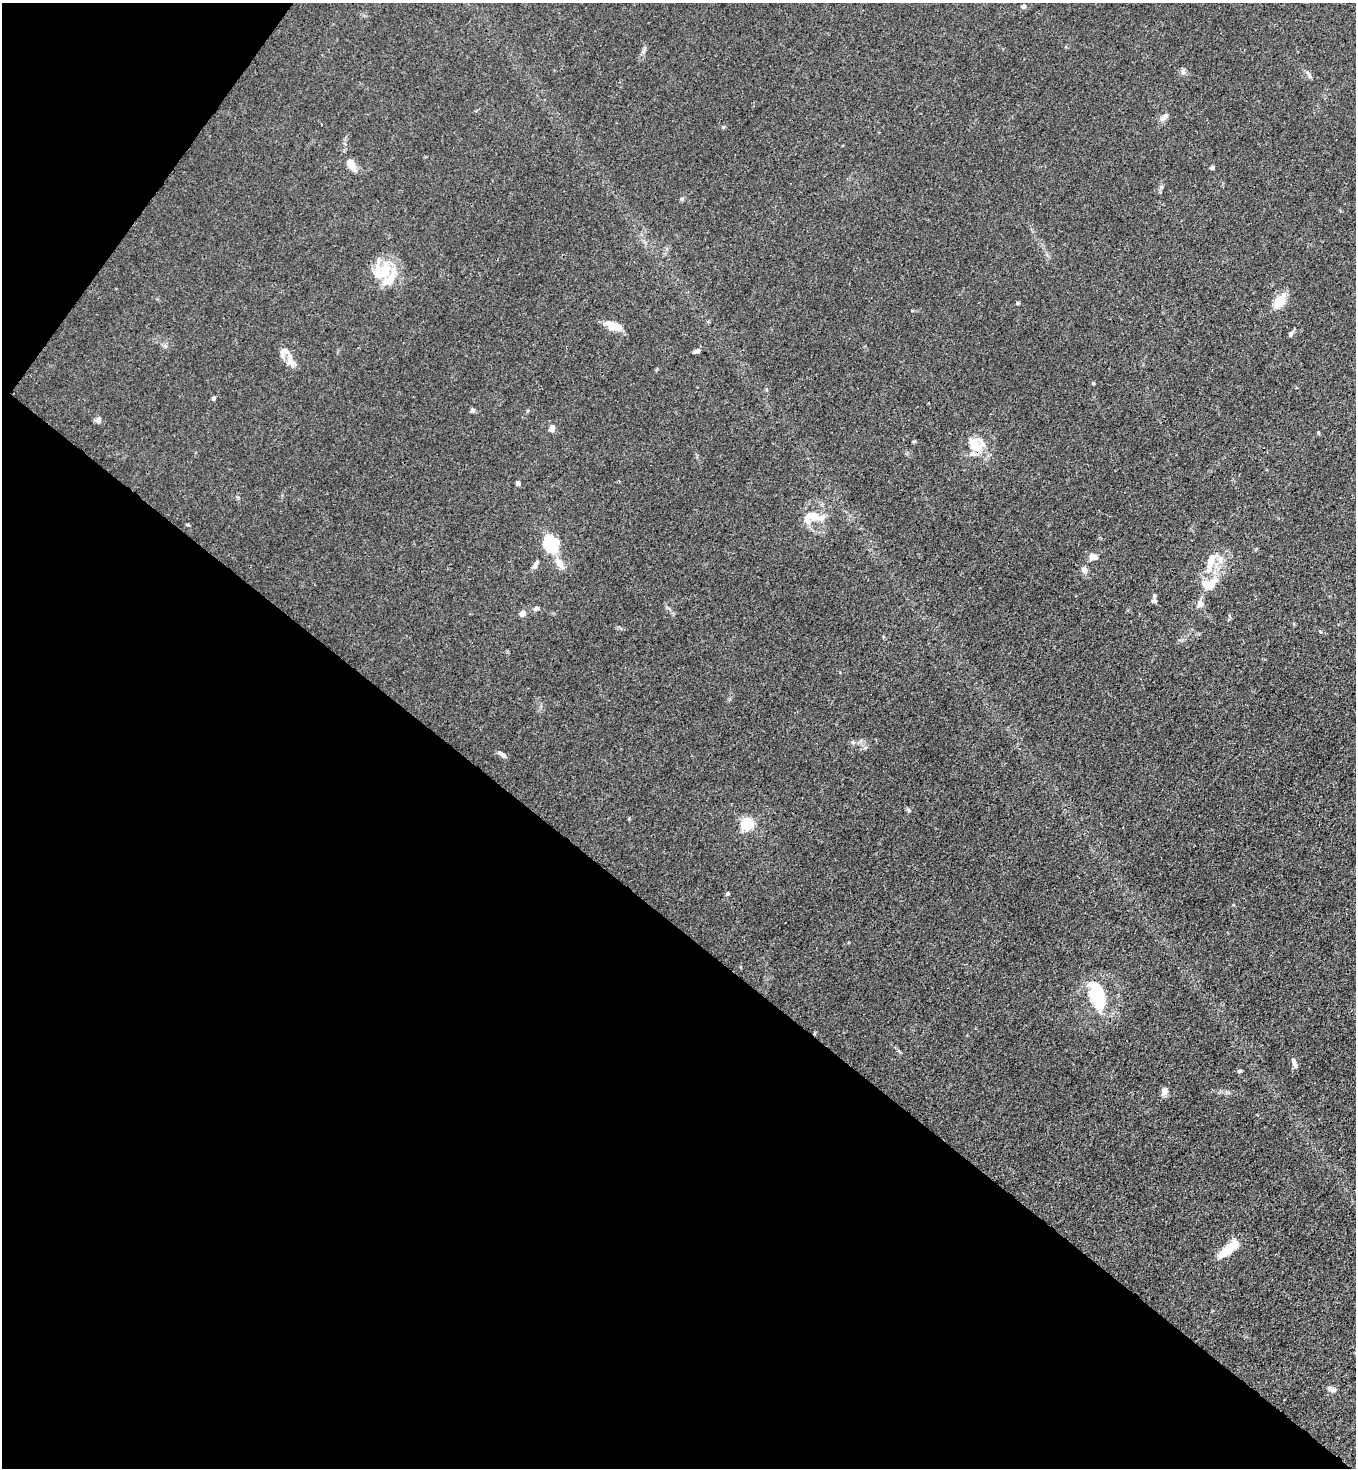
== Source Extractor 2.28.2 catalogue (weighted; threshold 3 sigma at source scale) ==
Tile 9 of 4 x 4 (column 1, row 3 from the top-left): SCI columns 226-1579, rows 1527-2992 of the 6007 x 5984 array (HDU 1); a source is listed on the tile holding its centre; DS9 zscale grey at full resolution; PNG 1358 x 1470 px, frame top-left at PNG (2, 3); no overlay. Shown black and unused: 40% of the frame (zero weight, under 3 of 4 exposures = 7% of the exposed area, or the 3 px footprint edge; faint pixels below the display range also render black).
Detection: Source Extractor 2.28.2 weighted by HDU 2 'WHT'; one run over the whole footprint, this tile lists its part. Background 0.021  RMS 0.0028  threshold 0.0127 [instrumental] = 3 sigma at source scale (4.5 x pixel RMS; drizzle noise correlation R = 1.50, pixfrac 1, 0.05/0.05 arcsec/px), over >= 5 px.
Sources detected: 58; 1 inside a brighter object's white glare — not listed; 11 inside a brighter listed object's ellipse — not listed separately; the other 46 listed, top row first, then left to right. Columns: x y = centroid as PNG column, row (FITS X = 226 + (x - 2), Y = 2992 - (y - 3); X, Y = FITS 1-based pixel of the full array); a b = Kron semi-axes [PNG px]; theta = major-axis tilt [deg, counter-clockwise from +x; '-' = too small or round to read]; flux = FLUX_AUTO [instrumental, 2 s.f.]
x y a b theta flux
1024 6 6 6 - 0.73
1183 72 10 4 -72 0.63
1307 73 10 5 -37 0.79
1164 117 11 7 39 1.5
723 127 6 4 88 0.31
351 165 15 7 -57 3.4
1212 168 5 4 - 0.62
1161 187 6 4 89 0.55
682 199 5 5 - 0.42
381 272 28 20 47 10
1280 301 15 9 54 5.6
1017 303 5 4 - 0.38
614 326 17 8 -21 5.2
1290 334 9 5 73 0.62
285 351 15 13 26 2.5
696 351 9 4 18 0.64
1093 383 4 4 - 0.29
213 398 5 4 - 0.5
473 410 6 5 - 0.7
98 420 8 6 63 0.97
552 428 7 6 - 1.6
914 441 6 3 -7 0.32
976 445 19 15 -65 5.9
518 483 4 4 - 1.4
816 516 11 9 34 2.5
551 543 20 14 -65 13
1093 557 11 7 -6 1.7
560 563 16 9 -61 2.5
1210 563 21 11 72 4.6
535 566 7 6 - 0.86
1084 570 9 7 -74 1.4
1210 584 21 12 31 5.9
1154 596 7 5 71 0.56
1200 604 10 9 - 1.5
536 608 7 6 - 0.74
522 613 7 6 - 1.2
502 754 13 4 -33 0.97
909 810 6 4 -87 0.4
746 824 6 5 - 39
727 893 5 4 - 0.4
1098 997 18 9 -69 21
1294 1061 10 6 -77 0.97
1239 1071 6 4 18 0.35
1164 1091 11 7 77 1.7
1228 1249 26 8 41 7.3
1333 1390 9 7 -10 1
Overlapping masked pixels (flux is a lower limit): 1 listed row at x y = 976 445